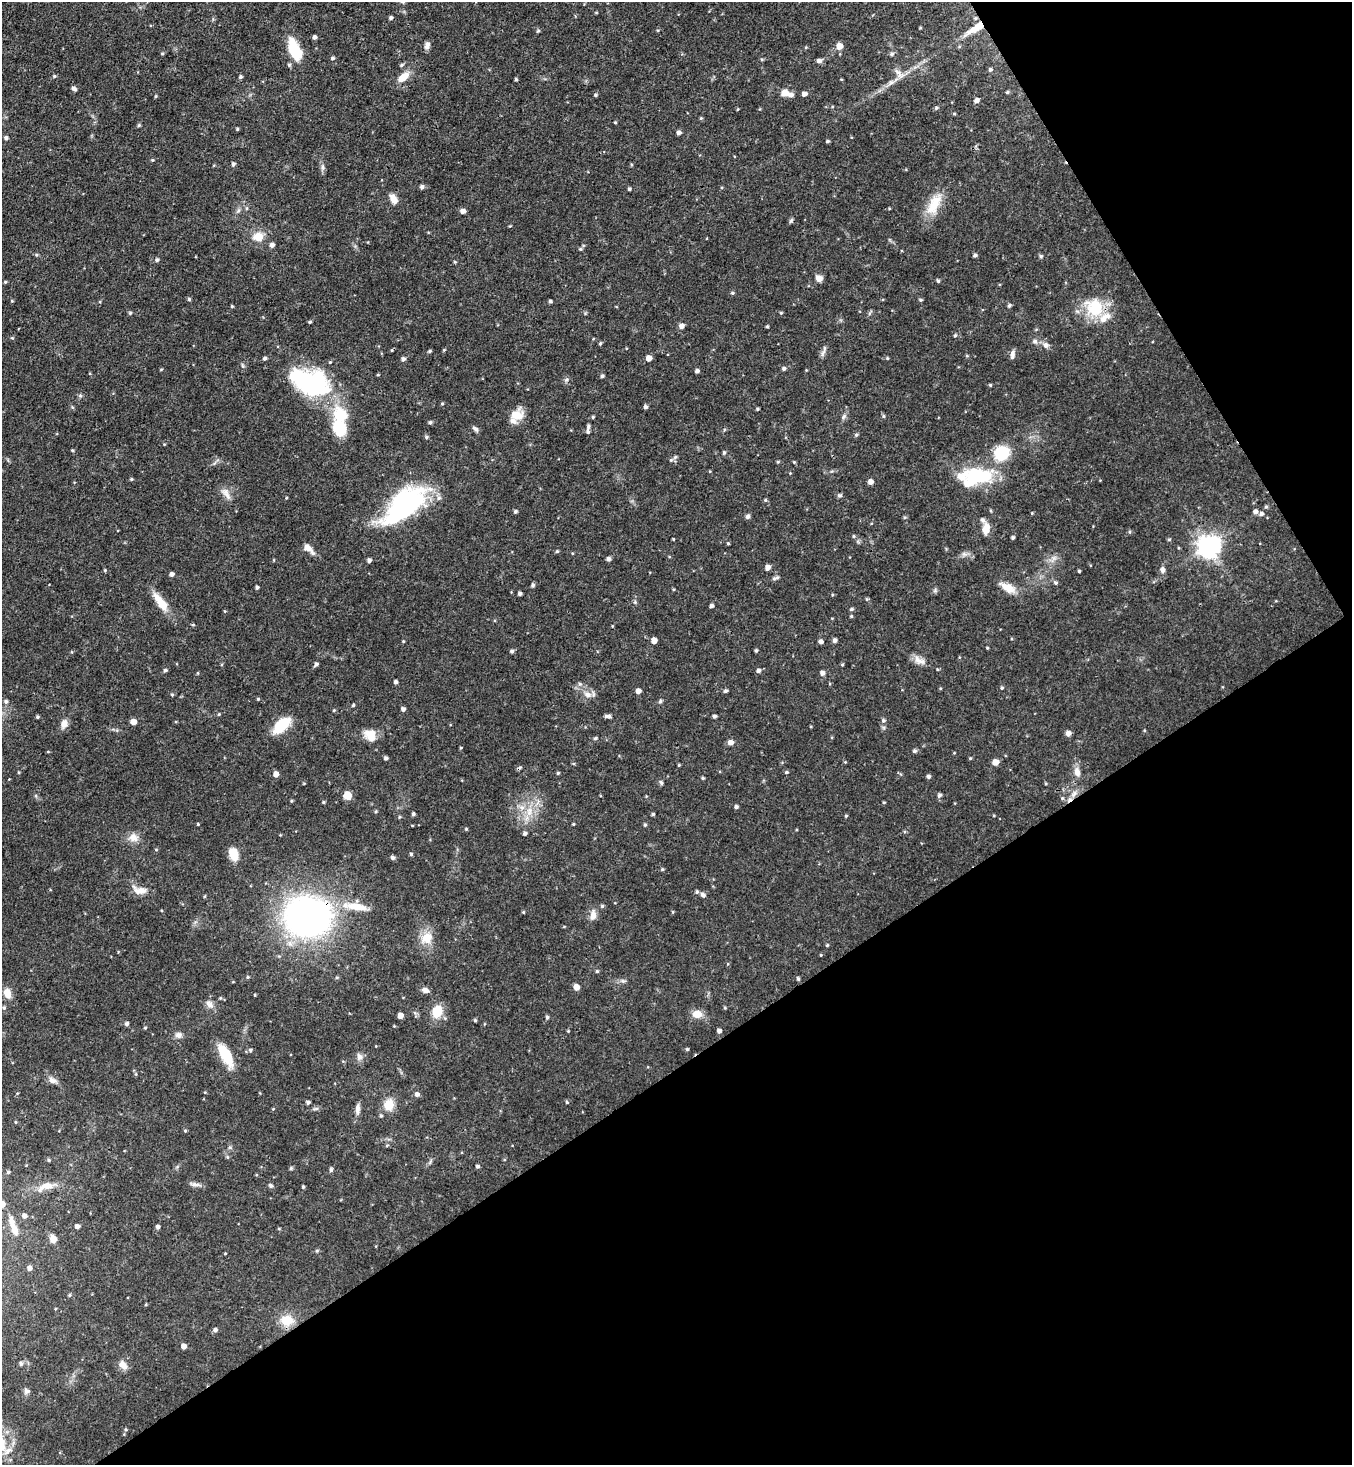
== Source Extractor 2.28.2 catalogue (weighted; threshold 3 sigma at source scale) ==
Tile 12 of 4 x 4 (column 4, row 3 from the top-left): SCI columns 4344-5693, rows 1466-2928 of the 5850 x 5857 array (HDU 1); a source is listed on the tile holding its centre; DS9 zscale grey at full resolution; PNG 1354 x 1467 px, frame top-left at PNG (2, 2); no overlay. Shown black and unused: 33% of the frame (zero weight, under 3 of 4 exposures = <1% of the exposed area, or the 3 px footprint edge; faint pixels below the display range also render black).
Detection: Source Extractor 2.28.2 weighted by HDU 2 'WHT'; one run over the whole footprint, this tile lists its part. Background 0.0622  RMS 0.0035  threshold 0.0157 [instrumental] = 3 sigma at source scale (4.5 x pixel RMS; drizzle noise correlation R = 1.50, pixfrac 1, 0.05/0.05 arcsec/px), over >= 5 px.
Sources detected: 329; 2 cosmic-ray / hot-pixel residue — not listed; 7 inside a brighter listed object's ellipse — not listed separately; the other 320 listed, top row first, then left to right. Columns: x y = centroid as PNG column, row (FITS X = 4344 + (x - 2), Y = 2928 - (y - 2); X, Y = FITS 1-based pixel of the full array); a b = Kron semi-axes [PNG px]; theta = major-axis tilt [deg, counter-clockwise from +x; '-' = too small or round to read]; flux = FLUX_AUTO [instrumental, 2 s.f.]
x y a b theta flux
391 18 4 4 - 0.75
975 18 5 4 - 0.49
976 28 28 8 34 6.5
538 31 6 3 18 0.39
314 37 4 4 - 0.98
427 45 10 6 71 1.4
839 46 6 5 - 3.4
294 49 22 10 -68 14
162 53 5 3 - 0.34
892 54 6 5 - 0.77
332 58 5 4 - 0.65
762 59 5 4 - 0.44
819 61 6 5 - 1.3
289 65 5 4 - 0.6
402 65 6 4 23 0.55
990 70 5 5 - 0.68
899 74 18 8 -49 2.3
54 76 5 4 - 0.51
240 77 5 4 - 0.65
403 77 14 7 41 4.6
516 79 4 3 - 0.43
841 79 4 3 - 0.27
891 83 11 5 28 1.5
74 89 6 4 -35 0.92
1007 92 5 4 - 0.47
785 93 6 5 - 5.1
804 94 4 4 - 1.9
595 95 4 4 - 0.54
791 95 6 6 - 1.2
156 96 4 3 - 0.4
976 100 5 4 - 1.4
936 108 5 4 - 0.57
738 109 5 3 - 0.31
954 114 5 3 - 0.34
701 118 5 4 - 0.4
615 122 3 3 - 0.38
139 125 5 4 - 0.54
237 129 4 3 - 0.44
679 133 4 4 - 1.2
6 138 5 4 - 0.8
827 141 4 3 - 0.57
152 160 4 3 - 0.37
233 164 5 4 - 0.82
323 167 7 4 -89 0.79
422 187 6 5 - 0.87
629 189 4 4 - 0.58
393 199 12 7 -60 2.9
934 204 32 14 63 8.4
247 208 6 4 -90 0.45
463 211 5 4 - 2
791 220 8 4 55 0.57
258 236 13 11 9 4.4
272 245 5 5 - 1.4
580 249 5 4 - 0.49
36 255 5 5 - 0.45
975 255 4 4 - 0.76
1041 256 5 5 - 0.61
157 260 5 5 - 0.7
455 262 5 3 - 0.34
819 278 8 7 - 2.1
938 281 4 4 - 0.54
5 282 4 4 - 0.4
733 293 5 4 - 0.5
189 299 5 4 - 0.53
920 300 5 4 - 0.51
12 301 4 3 - 0.3
550 301 4 3 - 0.65
1009 305 5 4 - 0.69
232 306 4 3 - 0.38
1094 308 27 23 -57 14
130 313 4 4 - 0.48
781 313 4 4 - 0.36
310 322 4 3 - 0.47
681 326 6 6 - 1.5
767 326 4 3 - 0.4
955 335 5 4 - 0.46
12 338 5 3 - 0.34
1035 341 7 6 - 0.99
600 343 5 4 - 0.47
1046 345 9 7 -38 1.6
430 351 4 3 - 0.53
823 352 13 4 66 1.2
1012 354 12 6 85 1.4
967 356 5 3 - 0.35
265 358 4 4 - 0.73
649 358 5 4 - 3
887 358 4 4 - 0.35
403 359 5 5 - 1.1
330 362 4 4 - 0.37
242 365 6 4 -71 0.5
784 368 5 4 - 0.77
697 371 5 4 - 0.98
378 375 4 3 - 0.34
602 376 5 4 - 0.66
310 382 44 26 -20 46
990 385 4 4 - 0.4
80 396 6 4 0 0.54
442 404 4 4 - 0.41
72 407 5 4 - 0.43
645 407 4 4 - 0.85
757 409 4 3 - 0.43
340 415 17 14 -41 12
517 415 17 14 23 5.3
883 416 5 4 - 0.51
593 417 4 3 - 0.45
843 417 8 3 71 0.77
430 422 5 4 - 0.64
475 429 9 5 -41 1
588 431 9 5 -84 0.7
856 435 5 4 - 0.61
426 437 5 4 - 0.57
164 444 4 3 - 0.27
72 450 4 4 - 0.45
724 452 5 4 - 0.59
1002 453 15 13 41 14
675 457 6 6 - 0.9
794 462 4 3 - 0.35
976 477 39 21 12 25
131 479 4 3 - 0.41
870 482 5 5 - 1.8
226 494 19 7 -55 2.5
839 495 6 5 - 0.71
765 500 4 4 - 0.44
404 506 52 23 40 57
1266 507 5 4 - 0.51
515 511 4 4 - 0.68
1255 512 5 5 - 1.4
1032 513 4 4 - 0.29
1261 514 5 5 - 0.95
748 516 6 5 - 0.99
983 520 8 6 -63 0.96
986 529 11 7 83 4.1
854 536 4 4 - 0.42
1013 537 4 3 - 0.64
673 539 3 3 - 0.31
1169 539 4 4 - 0.43
728 543 4 3 - 0.4
1209 546 8 7 - 260
307 547 14 7 -38 2.7
557 551 4 4 - 0.48
964 554 8 6 -20 1.2
1054 558 7 5 45 1.2
608 559 4 4 - 1.2
369 560 4 4 - 1
767 567 6 5 - 1.8
105 570 4 4 - 0.38
1162 570 8 6 -84 1.3
1079 571 3 3 - 0.45
172 574 4 4 - 1.1
777 577 7 5 16 0.9
1056 583 6 5 - 0.66
533 585 5 4 - 0.75
257 587 3 3 - 0.8
1007 587 23 9 -27 4.5
520 594 3 3 - 0.82
832 595 4 3 - 0.33
867 599 5 4 - 0.4
161 602 29 9 -53 6.1
711 606 4 4 - 0.92
851 609 5 4 - 0.63
224 611 5 3 - 0.29
851 616 4 4 - 0.41
654 640 5 4 - 3
835 640 5 4 - 1
403 641 4 3 - 0.28
821 642 4 4 - 1.3
987 648 3 3 - 0.33
756 650 4 3 - 0.55
512 651 5 4 - 0.73
72 652 4 3 - 0.28
919 660 20 7 -31 2.7
316 664 5 4 - 0.92
842 664 4 4 - 0.38
937 669 4 3 - 0.39
165 670 5 4 - 0.65
758 670 5 4 - 1
198 673 5 3 - 0.29
822 673 5 5 - 1.4
396 682 4 3 - 0.94
1002 688 4 4 - 0.43
638 691 4 4 - 1.9
726 691 5 4 - 0.74
587 694 12 9 -14 2.5
172 695 4 4 - 0.43
258 699 4 4 - 0.37
6 701 5 5 - 0.78
660 701 5 5 - 0.65
353 705 4 3 - 0.44
403 709 4 4 - 1.1
334 710 4 4 - 0.37
219 714 5 4 - 0.34
606 716 4 4 - 0.65
714 716 4 3 - 0.79
37 717 4 3 - 0.53
883 721 6 6 - 0.77
133 722 5 4 - 3.2
64 724 12 9 70 2.3
281 725 20 10 45 11
1144 730 5 3 - 0.32
1068 733 5 5 - 1.6
370 735 15 12 -52 4.9
595 738 5 4 - 0.56
730 742 6 5 - 1.9
914 751 5 5 - 0.69
48 752 4 3 - 0.26
386 758 4 4 - 0.82
970 758 4 3 - 0.41
995 762 5 5 - 3.2
679 765 4 3 - 0.34
19 772 4 3 - 0.33
786 772 5 4 - 0.51
1077 772 12 7 -76 2.4
558 773 4 3 - 0.4
276 774 5 5 - 2.1
929 776 4 4 - 0.82
703 778 4 3 - 0.57
661 783 5 5 - 0.71
1045 783 4 3 - 0.33
1074 793 10 6 50 1.7
347 795 5 5 - 10
939 795 6 5 - 0.89
1062 798 5 4 - 0.45
291 801 4 4 - 0.38
323 802 4 4 - 0.38
884 802 4 3 - 0.32
736 807 4 4 - 0.85
529 811 15 8 76 4.1
376 812 4 4 - 0.45
413 814 4 3 - 0.73
653 814 4 3 - 0.49
846 816 4 3 - 0.43
399 817 5 3 - 0.33
198 824 4 3 - 0.31
573 824 4 3 - 0.32
645 825 5 4 - 0.5
466 829 4 3 - 0.37
525 833 5 4 - 0.84
133 837 14 12 -22 3.1
156 849 5 3 - 0.28
233 854 13 9 -69 5.6
411 854 4 4 - 0.5
392 858 5 4 - 0.94
662 869 5 4 - 0.45
140 890 20 9 -7 3.5
697 892 6 4 68 0.58
703 895 5 5 - 1.1
602 906 4 4 - 0.58
356 907 31 12 -9 8.5
523 912 4 3 - 0.35
673 912 5 3 - 0.32
593 915 14 8 84 2.4
307 917 31 24 -1 220
427 938 12 11 - 5.9
827 945 4 4 - 0.38
821 955 4 3 - 0.29
597 971 4 4 - 0.47
247 977 5 3 - 0.36
337 977 5 4 - 0.46
798 979 5 3 - 0.53
576 987 5 4 - 3.3
425 990 8 5 -20 1.8
7 993 11 8 -68 3.3
255 995 3 3 - 0.32
220 998 4 4 - 0.34
210 1004 12 7 -41 1.8
4 1008 5 4 - 0.59
725 1008 4 3 - 0.41
437 1011 13 9 68 7.3
697 1014 11 9 -5 3.7
400 1015 4 4 - 2.5
547 1017 4 3 - 0.7
475 1020 4 4 - 0.47
127 1024 5 4 - 0.87
145 1028 4 4 - 0.37
568 1031 4 4 - 0.29
719 1031 4 4 - 1.2
179 1035 10 8 -7 1.5
687 1049 4 4 - 0.44
250 1050 5 5 - 0.63
225 1055 24 9 -61 12
359 1057 10 8 -78 1.5
136 1074 6 4 -72 0.47
53 1080 12 7 -25 1.8
205 1092 4 3 - 0.25
417 1094 5 5 - 1.2
308 1102 4 4 - 0.83
567 1102 4 3 - 0.45
389 1105 13 11 89 5.2
273 1109 4 4 - 0.28
316 1109 8 4 9 0.72
357 1109 14 6 87 1.7
381 1116 5 4 - 0.52
15 1122 5 3 - 0.34
185 1131 4 4 - 0.45
227 1157 6 4 -89 0.46
49 1160 5 4 - 0.51
477 1166 4 4 - 0.73
291 1168 5 5 - 0.46
331 1170 5 4 - 0.78
8 1172 4 4 - 0.59
195 1184 17 4 -8 1.3
270 1185 7 5 -46 0.7
45 1186 26 10 21 5.1
303 1187 4 3 - 0.51
24 1216 5 5 - 1.5
12 1222 18 8 -74 3.5
77 1226 4 4 - 1.3
158 1227 4 4 - 1.1
53 1239 9 7 -64 2.2
317 1251 5 5 - 0.47
225 1253 4 3 - 0.26
29 1268 5 5 - 1.4
69 1295 5 4 - 0.46
287 1320 16 13 2 6.3
215 1330 5 5 - 1
184 1346 4 4 - 2.1
21 1363 5 5 - 0.82
123 1365 13 9 -51 2.5
26 1391 8 7 - 1.1
126 1429 4 4 - 0.46
Overlapping masked pixels (flux is a lower limit): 3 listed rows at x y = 975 18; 976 28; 307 917